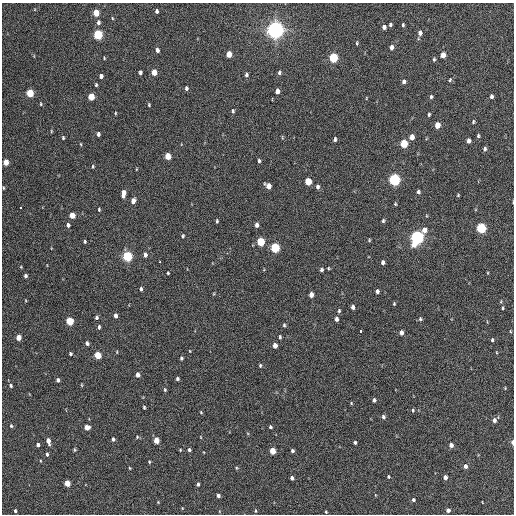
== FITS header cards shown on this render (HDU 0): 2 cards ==
NAXIS1  =                  512 / Axis length
NAXIS2  =                  512 / Axis length

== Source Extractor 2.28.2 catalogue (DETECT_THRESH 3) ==
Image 512 x 512 px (HDU 0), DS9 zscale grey, 1 PNG px = 1 image px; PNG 516 x 516 px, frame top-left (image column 1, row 512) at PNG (2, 3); no overlay
Background 294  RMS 17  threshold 49.8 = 3 sigma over >= 5 px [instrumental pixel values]
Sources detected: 165; all 165 listed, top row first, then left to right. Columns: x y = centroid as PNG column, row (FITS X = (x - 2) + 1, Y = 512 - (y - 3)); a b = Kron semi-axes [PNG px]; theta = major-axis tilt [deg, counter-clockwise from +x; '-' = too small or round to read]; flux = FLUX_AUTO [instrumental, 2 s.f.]
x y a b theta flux
157 11 4 3 - 2400
96 13 5 4 - 22000
112 18 5 3 - 990
98 22 6 4 78 2600
390 25 4 3 - 1700
403 25 4 3 - 1600
384 27 4 4 - 3800
275 30 6 6 - 810000
420 33 6 5 - 4000
98 35 5 5 - 76000
357 43 4 3 - 1200
391 47 5 4 - 3900
157 50 5 4 - 3500
229 54 5 4 - 12000
443 55 5 4 - 11000
104 58 3 3 - 930
333 58 5 5 - 73000
434 59 5 4 - 1500
140 72 4 3 - 2500
154 72 5 4 - 13000
279 73 5 4 - 2100
246 75 5 4 - 2400
101 76 4 4 - 3500
450 80 5 4 - 1400
404 82 5 4 - 2900
96 85 4 3 - 1500
186 88 4 3 - 2000
277 91 5 4 - 5800
30 93 5 4 - 39000
491 96 5 4 - 3000
91 97 5 4 - 24000
431 97 5 4 - 2000
41 104 5 4 - 1200
149 105 4 3 - 1200
233 111 6 4 -81 1700
115 113 4 3 - 970
429 114 4 3 - 1500
473 122 4 3 - 1200
437 125 5 4 - 14000
51 131 5 3 - 960
98 134 4 3 - 2400
478 136 4 3 - 1700
412 137 5 4 - 8500
63 138 4 3 - 1400
335 139 5 4 - 2100
468 141 5 4 - 4400
81 144 4 3 - 900
404 144 5 4 - 44000
485 149 4 3 - 2300
168 156 5 4 - 21000
259 161 4 3 - 2000
6 162 5 4 - 15000
93 166 5 4 - 1200
136 169 4 3 - 770
394 180 6 5 - 190000
308 181 5 4 - 25000
268 186 6 4 -48 9100
317 187 6 4 -88 3000
3 188 5 3 - 1000
418 192 4 4 - 2300
123 193 7 4 82 7700
458 195 4 3 - 1000
133 201 5 4 - 6200
513 202 4 2 - 920
395 204 4 3 - 1200
20 208 3 3 - 5100
99 210 4 3 - 1200
72 215 5 4 - 14000
217 221 4 3 - 1300
383 221 5 4 - 2000
68 225 5 4 - 3100
257 225 5 4 - 4300
481 228 5 5 - 100000
424 230 6 5 - 7500
183 236 4 4 - 1500
417 237 7 5 69 330000
369 240 5 4 - 1200
85 241 4 3 - 1400
261 242 5 4 - 43000
275 248 5 5 - 86000
145 255 5 4 - 3600
127 256 5 5 - 99000
160 262 3 2 - 2600
382 262 4 3 - 2800
21 267 4 3 - 830
328 268 4 3 - 1100
321 270 4 4 - 2200
168 273 3 3 - 1200
488 273 4 2 - 870
25 276 4 4 - 2500
141 289 4 3 - 2000
377 291 4 3 - 3000
311 295 5 4 - 6900
394 304 4 3 - 1300
353 307 5 4 - 3600
503 308 3 2 - 1200
339 311 5 3 - 1700
115 316 4 3 - 3900
96 317 4 4 - 2200
336 319 5 4 - 3900
420 319 5 5 - 1800
70 321 5 4 - 37000
284 325 6 4 -89 1600
99 327 5 3 - 2200
360 331 4 3 - 24000
510 331 5 3 - 810
401 333 5 4 - 4300
18 337 4 4 - 11000
280 337 4 3 - 1300
492 340 3 3 - 1600
87 343 4 4 - 3000
275 345 5 4 - 7200
190 351 4 2 - 650
117 352 4 3 - 900
70 354 4 3 - 1700
98 355 5 4 - 26000
181 358 4 3 - 1800
260 365 4 3 - 1500
137 375 5 4 - 5300
177 379 4 3 - 2300
58 380 4 4 - 2800
82 385 5 3 - 920
11 386 5 4 - 1700
505 388 3 3 - 810
165 390 5 4 - 1400
374 400 4 3 - 2500
351 403 4 3 - 1000
144 407 4 3 - 1400
413 410 5 4 - 1300
201 412 4 3 - 980
383 417 5 4 - 2600
494 420 5 4 - 4000
11 426 5 4 - 1400
87 427 5 4 - 9500
270 427 3 3 - 1800
137 437 5 4 - 1200
113 439 4 3 - 2500
156 440 5 4 - 14000
48 441 6 4 -76 6400
355 442 3 3 - 2100
513 442 5 2 - 3700
38 444 4 3 - 2700
451 445 4 4 - 5200
75 450 6 4 -73 1300
180 450 3 2 - 910
189 450 4 4 - 2100
273 451 5 4 - 18000
292 451 4 3 - 2300
47 454 4 3 - 2100
149 462 4 3 - 1100
465 466 5 4 - 4200
130 468 3 3 - 930
236 468 5 3 - 1100
388 476 4 4 - 1300
445 477 4 4 - 4900
292 478 4 3 - 2800
67 483 4 4 - 16000
198 484 4 3 - 2000
218 496 4 3 - 3300
413 500 4 4 - 1800
158 502 4 4 - 800
448 510 4 4 - 4200
15 511 4 3 - 1700
255 511 4 3 - 1100
326 512 3 3 - 1100
At the frame edge (FLAGS 8, measured only in part): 2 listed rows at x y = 513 202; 513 442